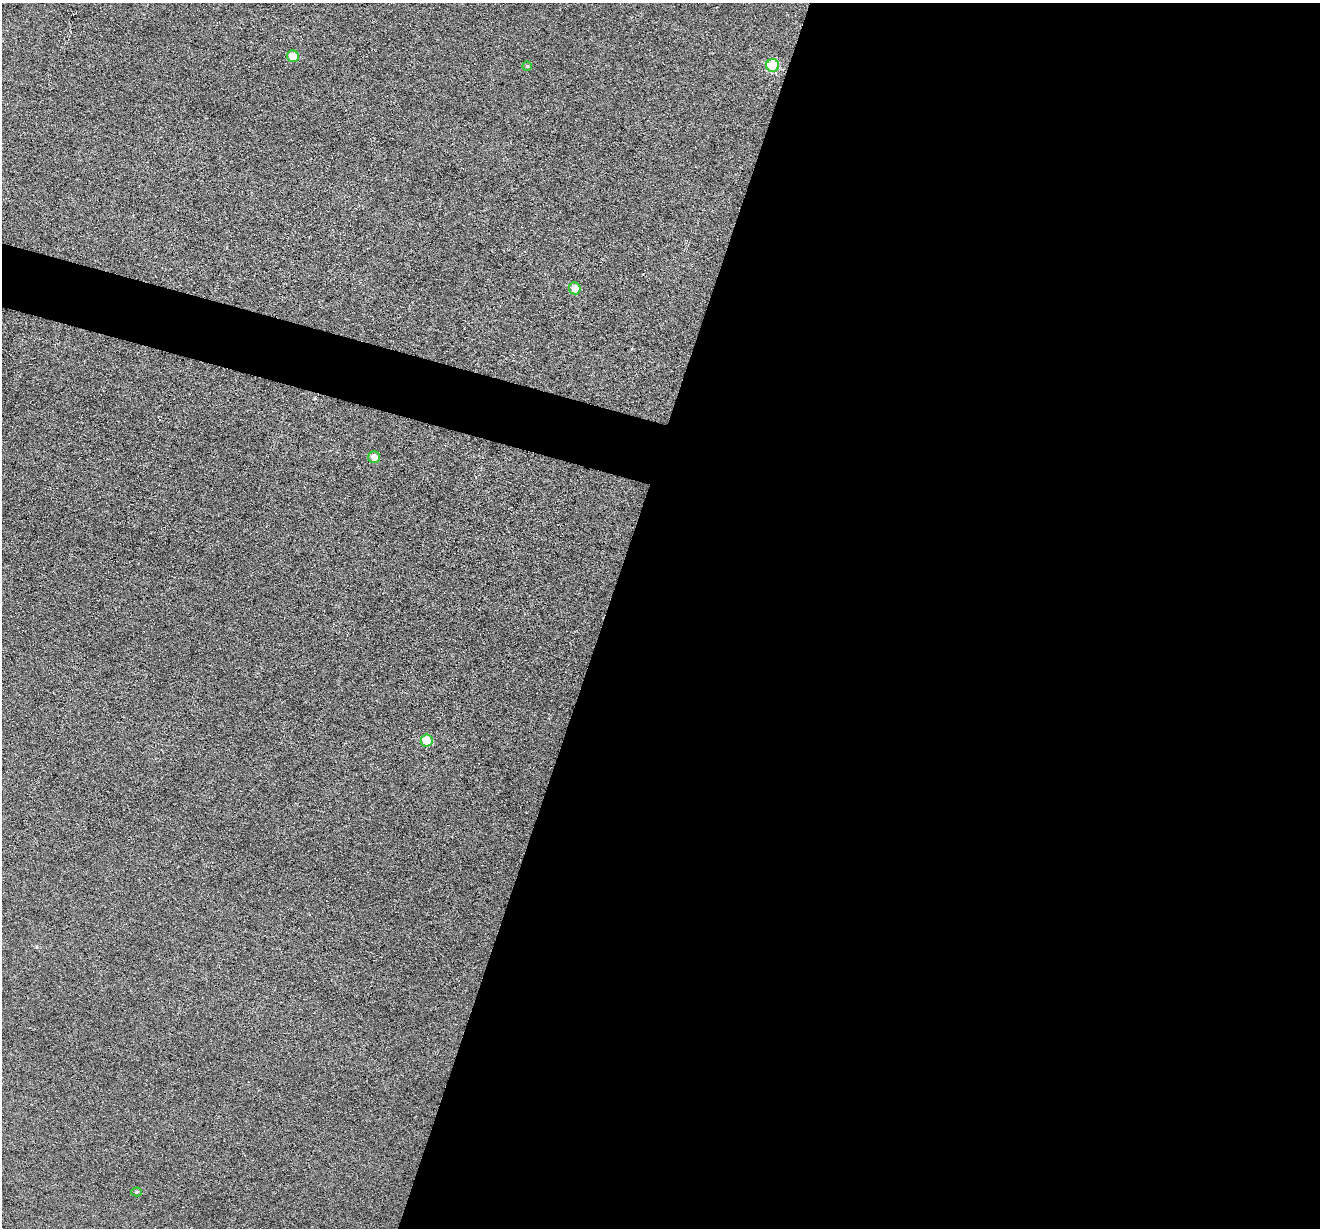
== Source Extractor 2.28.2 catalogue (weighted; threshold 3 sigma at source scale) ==
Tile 12 of 4 x 4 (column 4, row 3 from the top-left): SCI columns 3954-5271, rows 1357-2582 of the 5274 x 5294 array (HDU 1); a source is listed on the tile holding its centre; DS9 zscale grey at full resolution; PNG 1322 x 1230 px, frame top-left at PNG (2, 3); each listed source drawn as its Kron ellipse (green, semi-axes under 4 px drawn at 4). Shown black and unused: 57% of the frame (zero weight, under 3 of 6 exposures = <1% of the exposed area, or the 3 px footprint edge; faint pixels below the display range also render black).
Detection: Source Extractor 2.28.2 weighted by HDU 2 'WHT'; one run over the whole footprint, this tile lists its part. Background 0.0399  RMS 0.0054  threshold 0.0222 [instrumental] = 3 sigma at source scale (4.09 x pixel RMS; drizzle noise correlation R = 1.36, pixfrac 0.8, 0.05/0.05 arcsec/px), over >= 5 px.
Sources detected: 7; all 7 listed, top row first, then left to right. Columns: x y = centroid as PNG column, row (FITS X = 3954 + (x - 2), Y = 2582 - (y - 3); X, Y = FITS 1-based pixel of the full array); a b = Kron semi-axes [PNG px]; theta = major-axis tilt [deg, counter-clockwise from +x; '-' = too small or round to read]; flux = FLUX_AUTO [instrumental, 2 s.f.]
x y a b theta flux
293 56 6 6 - 5.3
527 66 4 4 - 0.74
773 66 6 6 - 20
575 288 6 5 - 5.7
374 457 6 5 - 3.3
427 741 6 6 - 8.9
136 1192 5 4 - 0.63